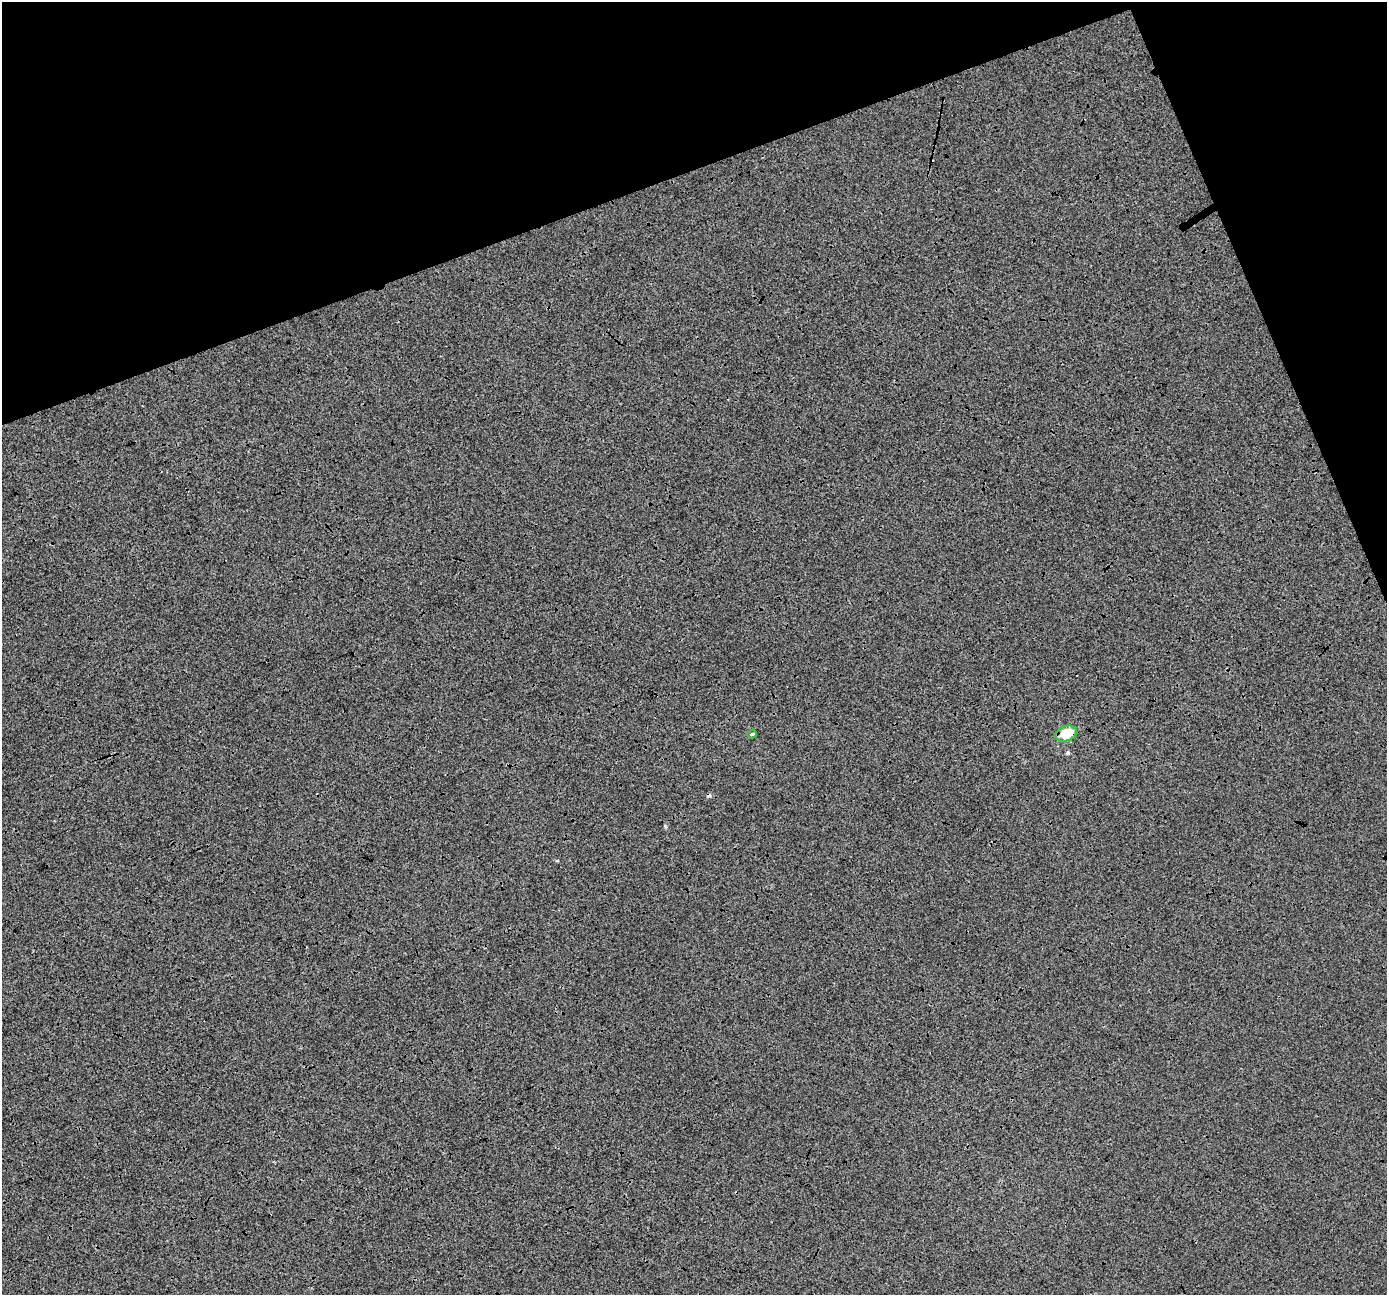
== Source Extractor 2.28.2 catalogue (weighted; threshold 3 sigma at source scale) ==
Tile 3 of 4 x 4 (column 3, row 1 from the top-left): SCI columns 2773-4157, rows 4017-5309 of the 5543 x 5389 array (HDU 1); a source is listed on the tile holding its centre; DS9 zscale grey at full resolution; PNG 1389 x 1297 px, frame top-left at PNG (2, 2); each listed source drawn as its Kron ellipse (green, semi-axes under 4 px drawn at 4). Shown black and unused: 19% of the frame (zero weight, under 3 of 4 exposures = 2% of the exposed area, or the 3 px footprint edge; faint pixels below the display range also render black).
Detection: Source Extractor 2.28.2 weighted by HDU 2 'WHT'; one run over the whole footprint, this tile lists its part. Background -0.00842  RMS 0.0065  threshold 0.0291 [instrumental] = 3 sigma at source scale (4.5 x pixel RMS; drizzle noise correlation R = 1.50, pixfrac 1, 0.0396/0.0396 arcsec/px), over >= 5 px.
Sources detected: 3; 1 cosmic-ray / hot-pixel residue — neither listed nor drawn; the other 2 listed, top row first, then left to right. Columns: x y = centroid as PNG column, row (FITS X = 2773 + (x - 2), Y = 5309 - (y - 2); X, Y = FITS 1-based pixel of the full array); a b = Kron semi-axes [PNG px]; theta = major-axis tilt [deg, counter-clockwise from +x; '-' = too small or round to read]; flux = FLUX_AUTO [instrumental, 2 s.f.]
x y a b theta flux
752 734 5 4 - 0.8
1066 734 11 7 19 15
Overlapping masked pixels (flux is a lower limit): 1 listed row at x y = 1066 734